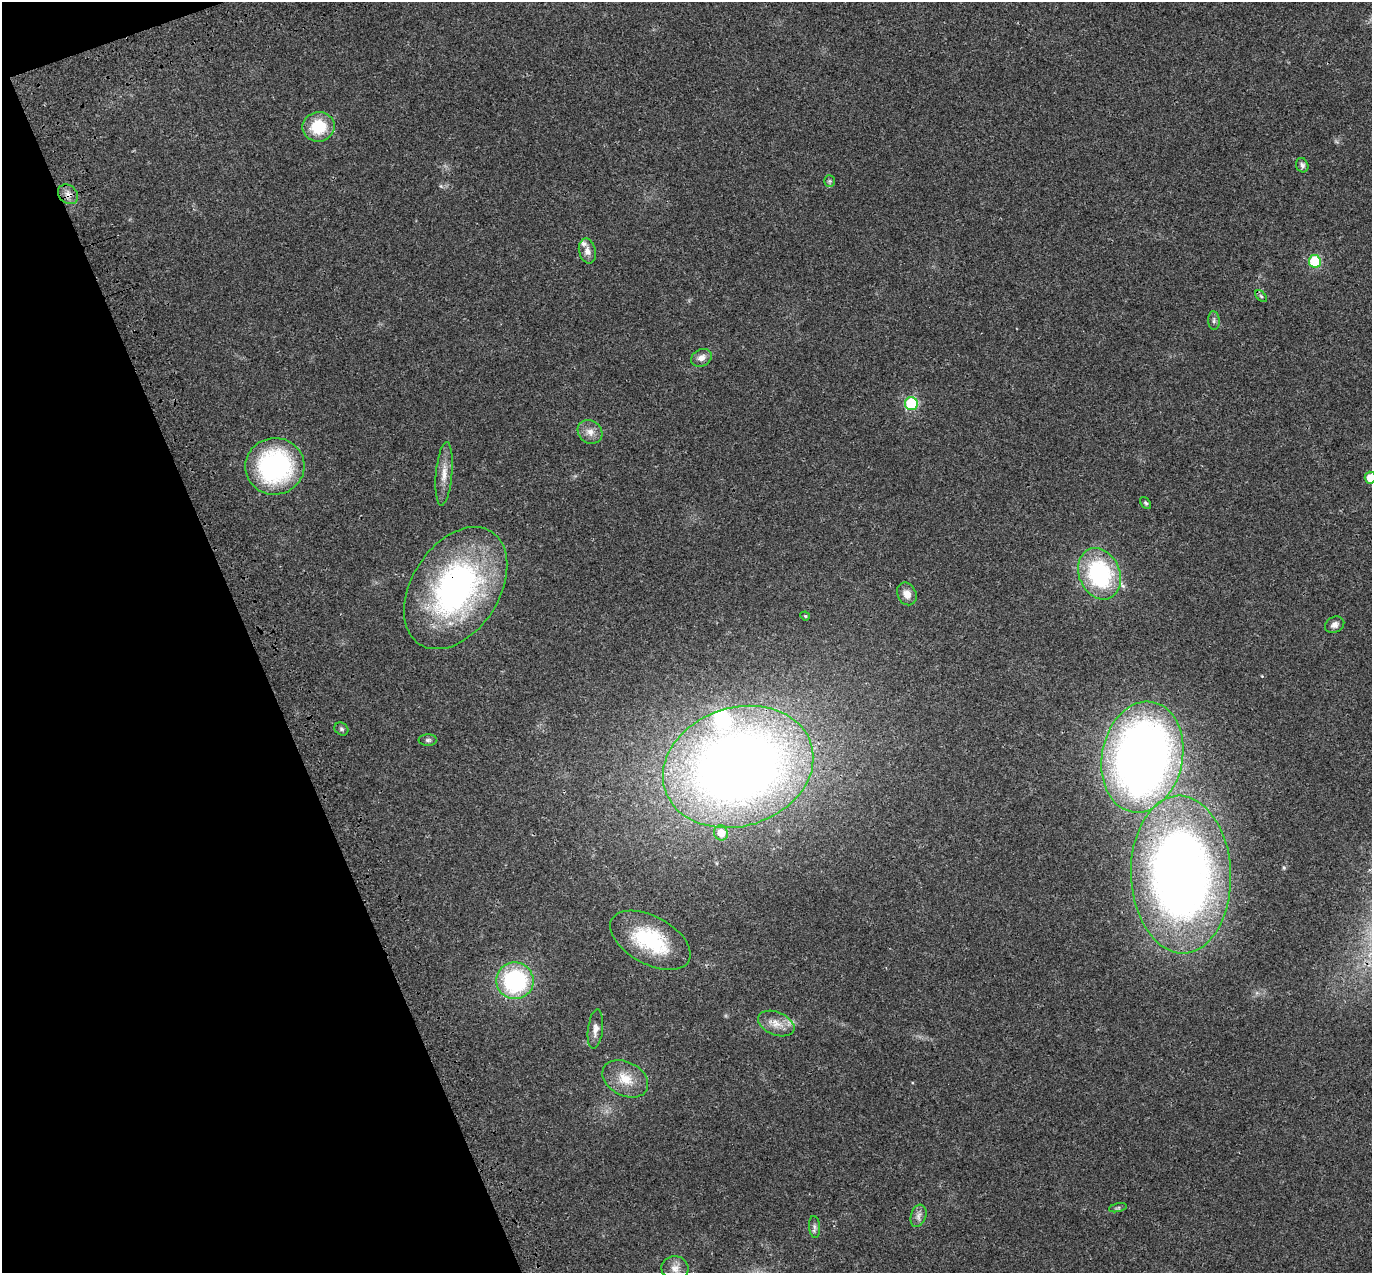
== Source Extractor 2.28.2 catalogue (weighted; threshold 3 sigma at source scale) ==
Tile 5 of 4 x 4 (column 1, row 2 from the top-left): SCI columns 113-1482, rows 2761-4031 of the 5707 x 5572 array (HDU 1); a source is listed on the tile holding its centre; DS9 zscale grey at full resolution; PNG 1374 x 1275 px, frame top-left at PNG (2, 2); each listed source drawn as its Kron ellipse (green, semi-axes under 4 px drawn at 4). Shown black and unused: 19% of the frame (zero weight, under 3 of 4 exposures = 9% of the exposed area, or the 3 px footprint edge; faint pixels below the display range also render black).
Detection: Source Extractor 2.28.2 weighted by HDU 2 'WHT'; one run over the whole footprint, this tile lists its part. Background 0.0222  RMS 0.003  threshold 0.0135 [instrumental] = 3 sigma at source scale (4.5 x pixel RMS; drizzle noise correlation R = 1.50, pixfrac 1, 0.0396/0.0396 arcsec/px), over >= 5 px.
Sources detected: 37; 2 inside a brighter listed object's ellipse — not listed separately; the other 35 listed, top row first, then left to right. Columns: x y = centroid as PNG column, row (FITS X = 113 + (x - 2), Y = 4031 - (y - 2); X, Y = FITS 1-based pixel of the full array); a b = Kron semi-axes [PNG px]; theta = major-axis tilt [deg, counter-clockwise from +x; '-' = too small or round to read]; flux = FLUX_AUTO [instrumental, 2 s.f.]
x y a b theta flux
318 127 16 15 - 11
1302 165 7 6 - 0.85
829 181 6 5 - 0.46
68 194 11 9 -42 1.7
587 251 13 8 -76 1.9
1315 261 6 6 - 21
1261 296 7 4 -45 0.56
1214 320 9 6 -86 0.81
701 358 11 8 25 2
911 404 6 6 - 23
590 432 13 11 -38 2.4
275 466 29 28 - 49
444 474 32 8 85 3.7
1370 478 6 5 - 3.5
1146 503 7 4 -51 0.51
1099 574 26 20 -66 36
456 588 67 44 57 82
907 594 12 9 -65 2.4
805 616 5 4 - 0.36
1335 625 10 7 28 1.4
341 729 7 6 - 0.59
428 740 9 5 0 0.69
1142 757 56 40 79 240
738 767 76 59 18 340
721 833 7 6 - 3.4
1181 875 79 50 -88 250
650 940 44 24 -29 22
515 981 18 18 - 35
776 1024 19 11 -22 3.8
595 1029 20 7 84 2.1
625 1079 24 17 -28 6.6
1118 1208 9 3 13 0.48
918 1216 11 7 72 1.4
814 1227 11 5 -85 0.86
675 1268 13 12 - 2.5
Overlapping masked pixels (flux is a lower limit): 3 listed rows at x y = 68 194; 456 588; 1181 875
Isophote crosses this tile's border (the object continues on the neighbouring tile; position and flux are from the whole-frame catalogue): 1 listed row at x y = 1370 478